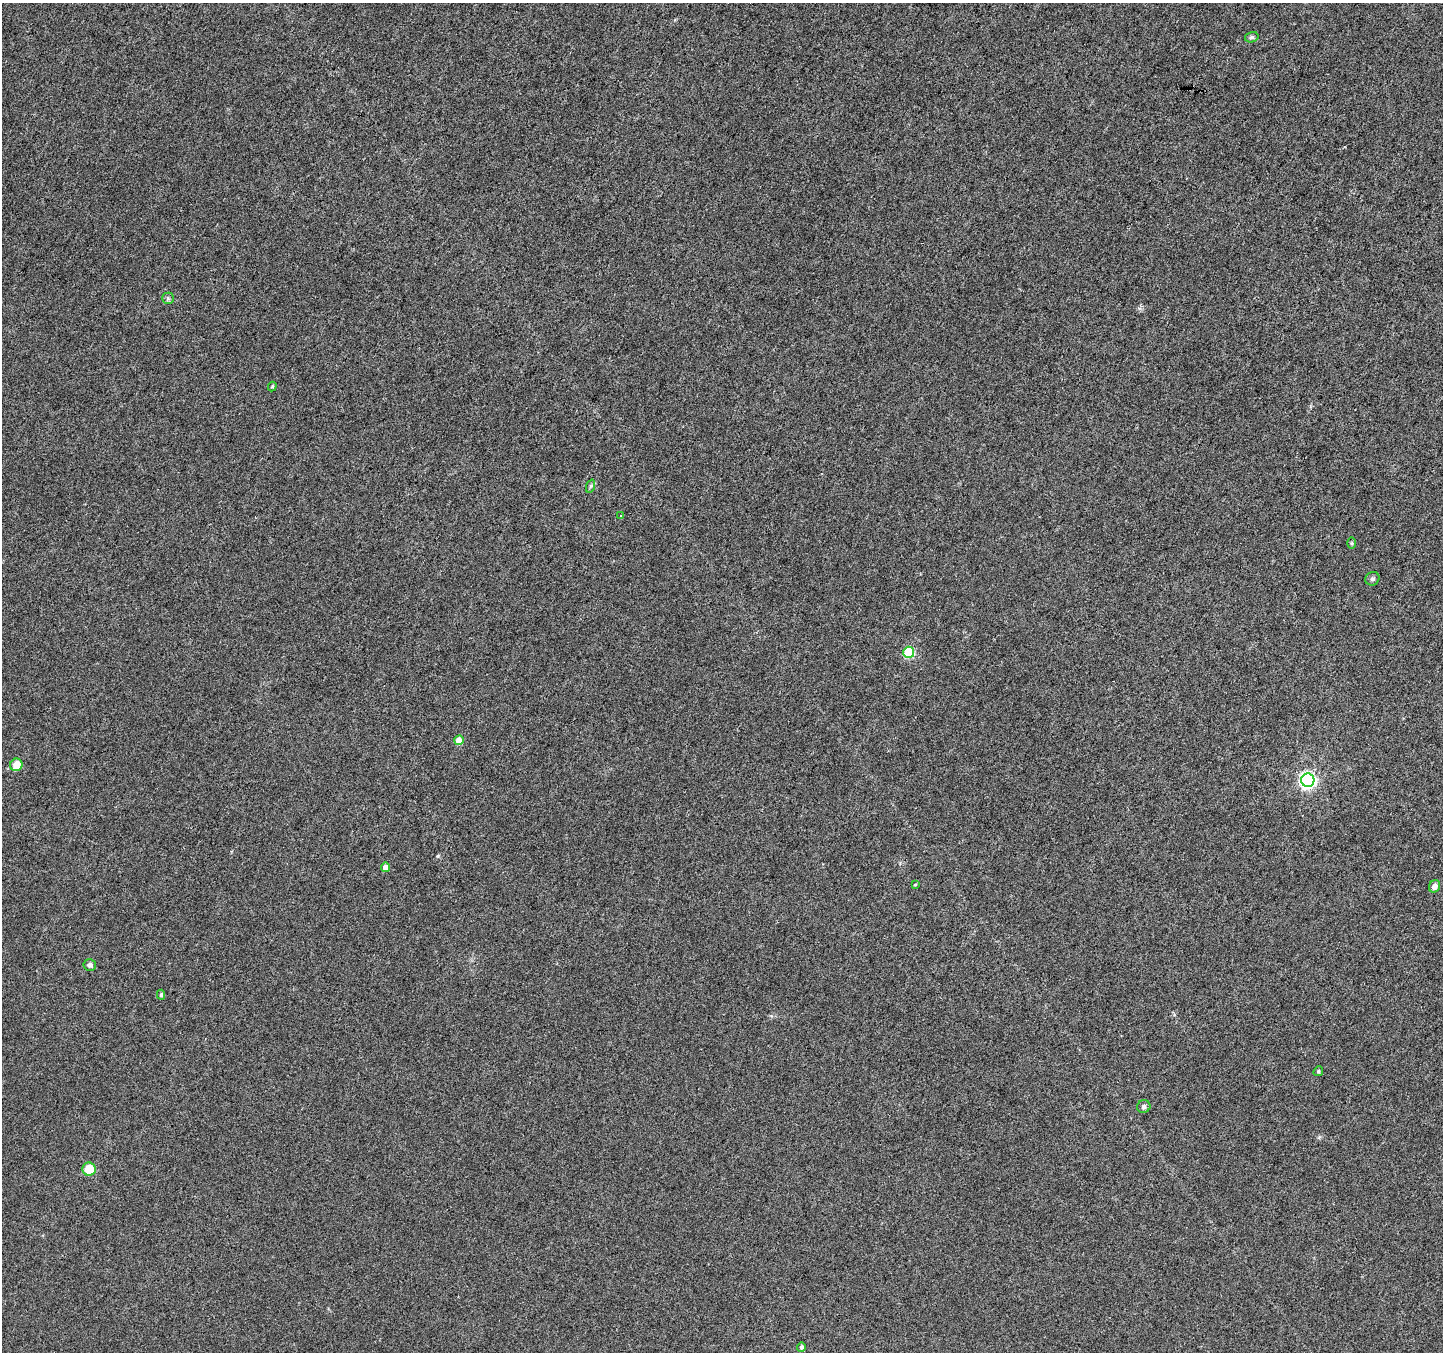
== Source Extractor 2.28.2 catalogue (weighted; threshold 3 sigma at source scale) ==
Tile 10 of 4 x 4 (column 2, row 3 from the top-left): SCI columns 1441-2881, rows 1551-2900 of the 5771 x 5868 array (HDU 1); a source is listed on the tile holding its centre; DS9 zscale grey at full resolution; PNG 1445 x 1354 px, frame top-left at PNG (2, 3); each listed source drawn as its Kron ellipse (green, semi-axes under 4 px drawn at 4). Shown black and unused: <1% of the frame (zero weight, under 3 of 6 exposures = <1% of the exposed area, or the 3 px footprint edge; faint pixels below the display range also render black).
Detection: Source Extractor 2.28.2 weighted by HDU 2 'WHT'; one run over the whole footprint, this tile lists its part. Background 0.00617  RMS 0.0033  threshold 0.0134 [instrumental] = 3 sigma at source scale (4.09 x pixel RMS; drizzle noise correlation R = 1.36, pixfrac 0.8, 0.0396/0.0396 arcsec/px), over >= 5 px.
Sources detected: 20; all 20 listed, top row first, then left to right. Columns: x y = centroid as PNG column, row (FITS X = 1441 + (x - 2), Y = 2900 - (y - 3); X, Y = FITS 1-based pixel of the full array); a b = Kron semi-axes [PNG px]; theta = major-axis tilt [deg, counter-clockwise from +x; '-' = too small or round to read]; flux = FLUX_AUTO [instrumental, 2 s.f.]
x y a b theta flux
1252 37 7 5 14 0.57
168 298 6 5 - 0.54
272 386 5 4 - 0.35
591 486 7 4 70 0.51
621 516 4 2 - 0.25
1352 543 6 4 90 0.38
1372 579 7 6 - 0.71
909 652 5 5 - 22
459 740 5 4 - 4.2
16 765 6 6 - 4.4
1308 780 6 6 - 98
386 867 4 4 - 2
915 885 4 3 - 0.32
1435 886 6 5 - 1.5
90 965 6 6 - 1.1
161 995 5 4 - 0.6
1318 1071 5 4 - 0.37
1144 1107 7 6 - 0.98
89 1169 6 6 - 6
801 1347 5 4 - 0.81